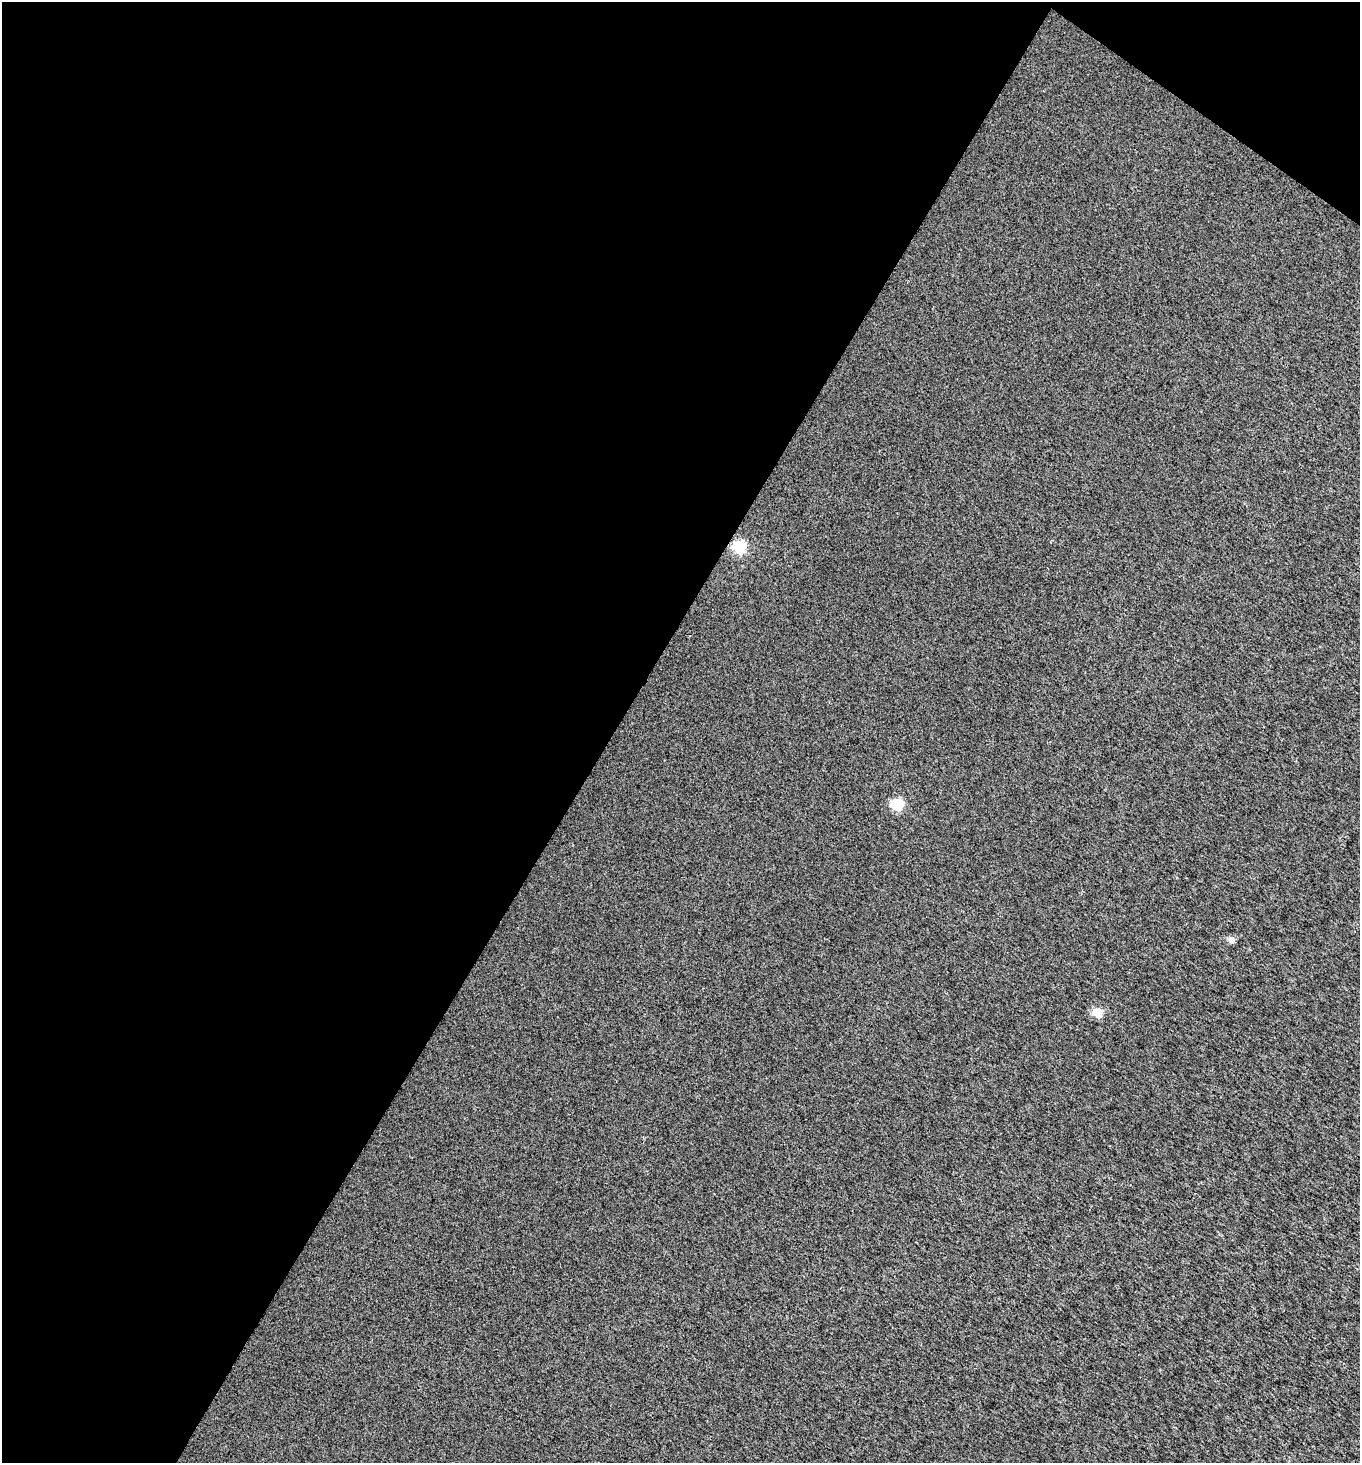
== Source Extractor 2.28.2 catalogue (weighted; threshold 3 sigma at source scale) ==
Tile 1 of 2 x 2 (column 1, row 1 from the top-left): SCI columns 128-1485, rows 1464-2924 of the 2954 x 2924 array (HDU 1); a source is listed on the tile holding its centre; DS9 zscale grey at full resolution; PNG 1362 x 1465 px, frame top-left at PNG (2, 2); no overlay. Shown black and unused: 47% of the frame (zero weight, under 2 of 3 exposures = <1% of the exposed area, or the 3 px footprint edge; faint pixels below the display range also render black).
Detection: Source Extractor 2.28.2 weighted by HDU 2 'WHT'; one run over the whole footprint, this tile lists its part. Background 0.0102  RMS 0.015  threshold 0.0678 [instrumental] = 3 sigma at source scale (4.5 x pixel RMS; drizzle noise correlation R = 1.50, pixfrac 1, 0.0396/0.0396 arcsec/px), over >= 5 px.
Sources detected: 4; all 4 listed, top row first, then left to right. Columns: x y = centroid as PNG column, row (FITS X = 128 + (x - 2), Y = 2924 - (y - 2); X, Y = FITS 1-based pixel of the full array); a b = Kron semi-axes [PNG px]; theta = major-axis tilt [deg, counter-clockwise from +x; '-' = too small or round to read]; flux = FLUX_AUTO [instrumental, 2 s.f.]
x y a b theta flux
739 547 6 6 - 190
897 804 6 6 - 130
1231 940 5 4 - 15
1098 1013 5 5 - 49